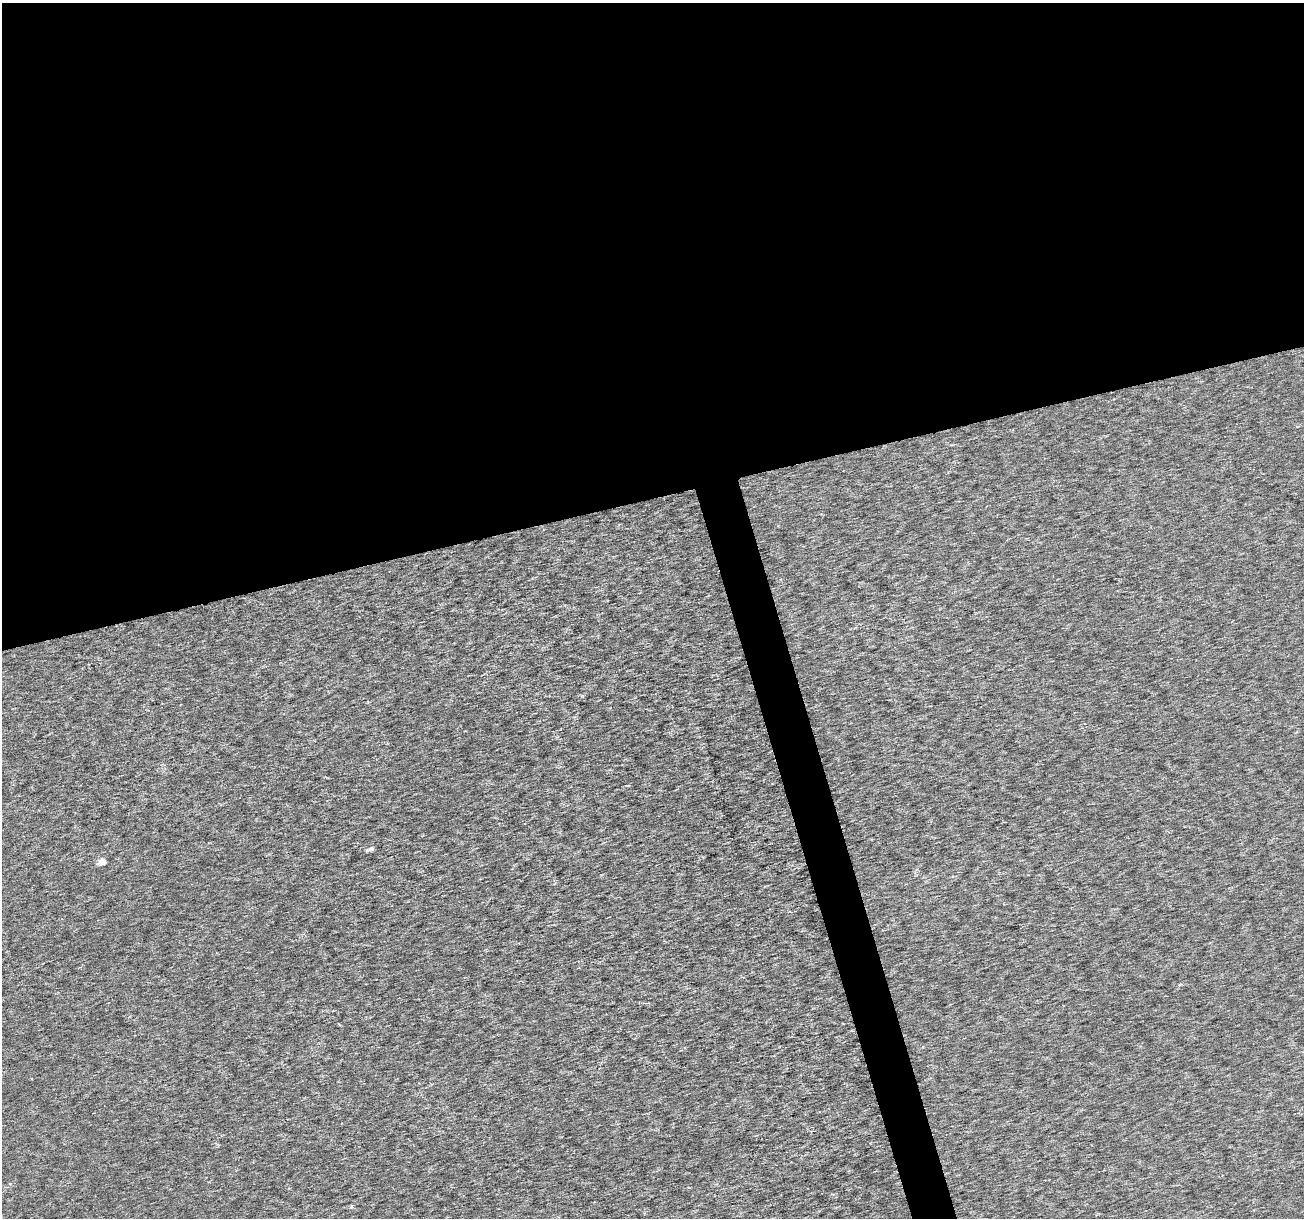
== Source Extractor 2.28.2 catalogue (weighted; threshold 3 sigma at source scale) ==
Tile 2 of 4 x 4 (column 2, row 1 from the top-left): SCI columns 1304-2605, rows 3747-4962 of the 5212 x 5013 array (HDU 1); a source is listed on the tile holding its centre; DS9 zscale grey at full resolution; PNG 1306 x 1220 px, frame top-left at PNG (2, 3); no overlay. Shown black and unused: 43% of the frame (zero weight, under 3 of 6 exposures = <1% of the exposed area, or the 3 px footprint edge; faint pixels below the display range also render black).
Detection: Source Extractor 2.28.2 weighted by HDU 2 'WHT'; one run over the whole footprint, this tile lists its part. Background 3.49e-05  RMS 0.0018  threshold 0.00726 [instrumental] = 3 sigma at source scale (4.09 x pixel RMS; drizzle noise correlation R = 1.36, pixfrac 0.8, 0.0396/0.0396 arcsec/px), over >= 5 px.
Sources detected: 3; all 3 listed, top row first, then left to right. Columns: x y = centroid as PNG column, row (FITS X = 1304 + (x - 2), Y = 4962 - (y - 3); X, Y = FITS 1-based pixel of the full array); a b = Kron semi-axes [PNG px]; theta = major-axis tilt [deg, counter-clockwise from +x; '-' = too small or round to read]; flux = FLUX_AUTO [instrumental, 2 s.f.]
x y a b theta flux
370 849 8 4 15 0.54
102 861 5 5 - 2.3
351 1206 5 3 - 0.28